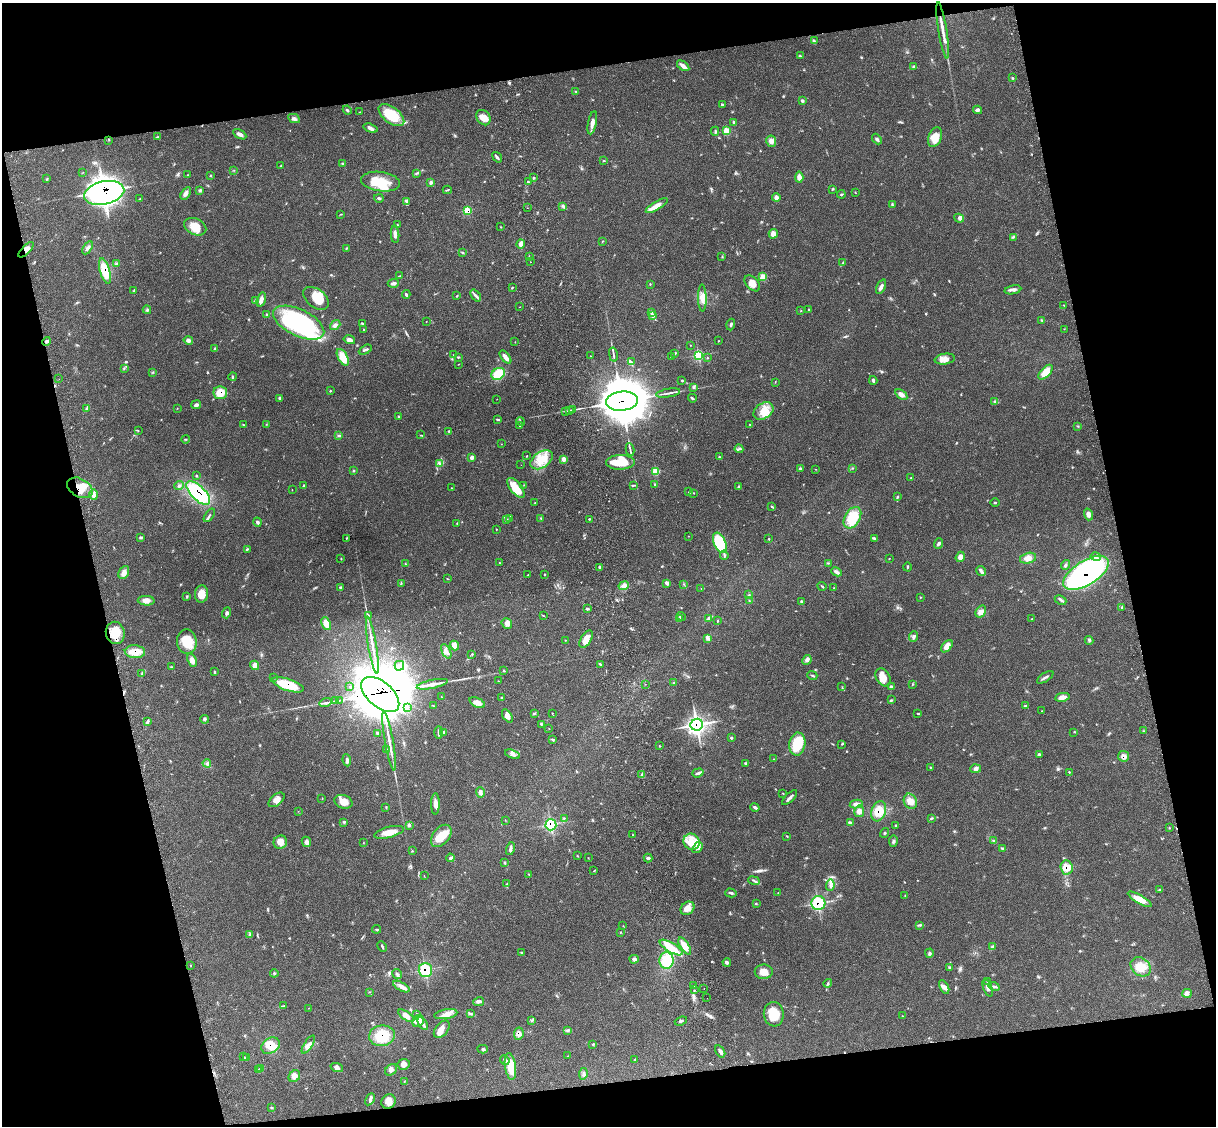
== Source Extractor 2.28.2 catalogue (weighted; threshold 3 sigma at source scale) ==
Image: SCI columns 130-4984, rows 278-4770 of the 5102 x 4931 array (HDU 1 of 3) = the unmasked area's bounding box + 8 px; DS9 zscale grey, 4 x 4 block average (1 PNG px = mean of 4 x 4 image px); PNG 1218 x 1128 px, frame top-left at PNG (2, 3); each listed source drawn as its Kron ellipse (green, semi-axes under 4 px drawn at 4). Shown black and unused: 26% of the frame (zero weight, under 3 of 4 exposures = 6% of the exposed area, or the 3 px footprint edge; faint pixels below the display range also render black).
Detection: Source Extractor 2.28.2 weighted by HDU 2 'WHT'. Background 0.0975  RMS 0.0064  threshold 0.0286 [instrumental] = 3 sigma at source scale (4.5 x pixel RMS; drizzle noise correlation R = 1.50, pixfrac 1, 0.05/0.05 arcsec/px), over >= 5 px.
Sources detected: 536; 11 inside a brighter object's white glare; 2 cosmic-ray / hot-pixel residue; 1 long thin detection or spike segment (spike, bleed or trail) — neither listed nor drawn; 10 coinciding with a brighter row at this scale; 30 inside a brighter listed object's ellipse — not listed separately; the other 482 listed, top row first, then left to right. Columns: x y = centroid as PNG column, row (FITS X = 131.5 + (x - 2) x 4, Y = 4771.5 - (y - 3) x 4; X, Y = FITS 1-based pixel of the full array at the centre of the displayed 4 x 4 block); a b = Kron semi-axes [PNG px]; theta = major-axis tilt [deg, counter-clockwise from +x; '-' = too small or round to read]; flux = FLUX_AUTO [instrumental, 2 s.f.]
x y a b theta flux
943 30 28 2 -81 34
814 41 2 2 - 3.5
800 56 4 2 - 3.5
683 66 7 3 -36 22
913 67 2 2 - 2.3
1012 78 2 2 - 3.3
576 91 2 2 - 2.5
802 100 3 2 - 5
722 105 4 2 - 3.4
347 110 5 2 - 4.9
977 110 4 3 - 7.8
359 112 2 2 - 1.7
391 115 15 8 -37 120
294 118 6 4 -26 11
483 118 8 6 -54 32
734 122 4 2 - 4.7
592 123 12 3 79 21
370 128 7 3 -17 13
715 131 4 2 - 3.7
726 131 3 3 - 42
240 134 7 3 -31 14
157 137 3 2 - 3.3
935 137 10 6 69 52
877 139 6 3 -49 7.2
109 140 2 2 - 1.8
771 141 6 5 - 16
497 157 6 2 -52 7.2
604 161 3 2 - 2.6
343 164 4 2 - 4.2
281 166 2 2 - 2
234 170 2 2 - 1.3
83 172 2 2 - 1.2
416 173 2 2 - 1.7
187 175 2 2 - 2
211 175 3 2 - 1.8
799 177 5 4 - 19
533 178 3 2 - 3.7
47 179 3 2 - 2.8
381 182 19 9 -7 88
431 182 3 2 - 6.5
528 182 3 2 - 3.4
832 189 3 2 - 3.5
200 190 4 3 - 6.6
447 190 4 2 - 3.8
855 192 2 2 - 1.2
104 193 20 11 13 1300
186 193 7 3 58 14
841 194 4 2 - 3.4
776 197 4 3 - 15
379 198 5 2 - 4.8
139 199 3 2 - 2.3
407 202 3 2 - 5.3
892 205 4 2 - 4.1
563 206 4 3 - 6.3
657 206 12 4 31 33
527 208 2 2 - 0.7
467 211 4 3 - 53
341 214 3 2 - 1.9
959 218 5 3 - 8.9
397 225 2 2 - 2.2
195 227 11 8 -25 62
501 227 2 2 - 1.8
395 234 8 3 -87 16
773 234 5 4 - 22
1013 237 3 2 - 4.3
602 241 2 2 - 1.5
521 244 4 3 - 18
88 248 7 3 57 11
347 248 2 2 - 1.4
26 250 10 3 45 21
463 252 3 2 - 2.6
529 256 2 2 - 2
722 256 3 2 - 2.4
530 262 2 2 - 1.4
116 263 3 2 - 3.5
843 263 3 2 - 4.7
105 271 13 5 -74 92
399 276 2 2 - 1.9
763 277 3 2 - 42
393 283 5 3 - 9.5
752 283 9 6 -46 28
650 284 2 2 - 1.2
881 287 8 3 64 14
512 288 2 2 - 3.6
134 290 3 2 - 2.5
1013 290 8 3 10 12
406 294 4 3 - 5.9
457 296 3 2 - 2.2
476 296 7 3 -52 9.7
316 298 14 9 -37 64
702 298 14 4 -88 26
261 300 7 3 74 17
256 301 3 2 - 2.8
1064 305 2 2 - 2
520 307 2 2 - 2.1
147 310 4 3 - 5.6
809 310 2 2 - 2.1
801 311 2 2 - 1.8
651 312 3 3 - 6.3
267 315 3 2 - 3.8
652 315 2 2 - 30
1042 320 3 3 - 4.4
426 322 2 2 - 0.89
299 323 27 13 -26 660
362 324 3 2 - 3.5
335 325 5 3 - 11
731 325 6 2 73 7.5
364 329 3 2 - 2.4
1064 329 2 2 - 1.4
188 340 4 3 - 8.8
349 340 6 3 -15 14
46 341 4 3 - 9
718 341 2 2 - 1.8
515 342 2 2 - 1.2
690 345 2 2 - 1.5
215 348 4 2 - 2.9
365 350 7 2 29 5.8
675 353 3 2 - 4.6
454 355 2 2 - 2
613 355 7 2 -79 6.5
698 355 3 3 - 250
590 356 2 2 - 1.4
343 357 9 5 -61 54
458 357 3 2 - 4.2
505 357 7 3 -51 26
671 357 2 2 - 2.9
707 358 2 2 - 2.1
945 359 10 5 9 28
631 362 2 2 - 2.2
458 364 3 2 - 1.2
124 368 4 2 - 3.1
153 372 2 2 - 1.9
1046 372 9 4 45 48
498 374 7 5 35 97
233 377 4 2 - 3.4
59 379 2 2 - 0.82
682 380 2 2 - 3.6
873 380 4 2 - 6.3
775 382 2 2 - 1.1
693 387 2 2 - 2.6
330 391 2 2 - 2.8
220 393 7 6 - 50
668 393 12 2 9 12
901 394 7 4 -36 18
279 398 3 2 - 3.3
692 398 4 2 - 4.9
497 399 2 2 - 0.9
622 401 16 9 6 25000
995 401 3 2 - 3.6
196 405 5 3 - 9.2
87 408 2 2 - 3.3
177 408 2 2 - 1.3
569 410 2 2 - 2.3
572 410 3 2 - 3.6
565 411 2 2 - 1.8
763 411 11 7 33 48
398 416 2 2 - 4.8
497 419 3 2 - 4.3
521 422 4 2 - 4.6
266 424 2 2 - 1.3
750 424 2 2 - 1.5
244 425 2 2 - 1.5
519 426 2 2 - 1
1078 426 2 2 - 1.3
138 430 2 2 - 1.2
449 431 2 2 - 2.9
339 435 3 2 - 2.9
421 435 3 2 - 2.2
185 439 4 2 - 2.3
501 444 2 2 - 1.1
630 449 6 2 -81 6.8
739 449 4 2 - 5.1
527 456 2 2 - 1.9
472 457 2 2 - 23
719 457 2 2 - 3.2
563 459 3 3 - 19
541 460 12 8 35 63
620 462 14 7 2 100
439 463 3 3 - 6.9
521 465 2 2 - 1
800 468 2 2 - 7.3
852 468 2 2 - 2.2
815 469 2 2 - 1.1
354 471 2 2 - 2.9
656 471 2 2 - 150
197 476 2 2 - 2.1
911 478 2 2 - 1.6
304 485 2 2 - 2.3
524 485 2 2 - 1.2
633 485 2 2 - 2.8
655 485 3 2 - 3.9
179 486 4 4 - 6.9
738 487 3 2 - 3.6
80 488 14 9 -28 70
451 488 2 2 - 1.5
516 488 12 5 -51 72
292 490 2 2 - 0.76
688 492 2 2 - 1.2
198 493 15 7 -45 290
693 493 2 2 - 2
94 494 5 3 - 10
897 497 3 2 - 3.8
995 502 4 2 - 2.5
535 503 2 2 - 1.2
771 506 3 2 - 3.3
1088 514 6 3 -72 15
209 515 7 2 54 5.3
510 518 4 2 - 4.6
541 518 3 2 - 2.5
852 518 11 7 59 96
589 519 3 2 - 2.4
506 520 4 2 - 5.1
258 522 4 3 - 7
457 523 2 2 - 2.1
496 529 2 2 - 2.1
688 536 2 2 - 0.9
140 538 2 2 - 3
346 538 3 2 - 2.1
874 538 3 2 - 4.7
769 539 2 2 - 3.1
720 543 11 6 -65 200
939 543 5 3 - 8.2
247 549 3 2 - 3.8
724 555 4 2 - 5.9
1096 556 5 3 - 8.9
960 557 5 4 - 17
341 558 2 2 - 2
1028 558 8 5 14 23
889 559 2 2 - 1.3
500 563 3 2 - 1.9
828 563 4 2 - 2.8
405 564 2 2 - 1.8
1065 565 5 2 - 5.1
600 567 3 2 - 6.5
907 567 4 2 - 3.5
981 571 5 3 - 12
124 572 7 5 64 20
836 572 5 3 - 9.8
1086 573 25 12 32 1300
545 574 2 2 - 2.5
528 575 2 2 - 2.1
447 578 2 2 - 1.5
401 583 3 2 - 2.6
667 583 4 3 - 12
684 584 2 2 - 2.2
624 586 5 4 - 20
822 586 4 2 - 3.7
340 587 2 2 - 1.6
701 588 2 2 - 1.1
834 588 2 2 - 1.2
202 594 8 6 85 48
749 595 3 2 - 3
187 596 3 2 - 3.3
920 597 3 2 - 2.2
749 600 2 2 - 1.2
1061 600 6 3 -24 7.5
146 601 8 5 -3 21
801 601 2 2 - 5.2
1122 607 3 2 - 4.4
587 609 3 2 - 6.5
981 612 6 4 54 15
226 613 5 3 - 9.3
543 615 2 2 - 1.6
368 616 3 2 - 3.6
681 616 4 2 - 5.1
709 618 4 3 - 7.1
680 619 3 3 - 5.7
1032 619 2 2 - 1.7
717 621 3 2 - 2.1
507 623 6 5 - 16
326 624 7 4 -66 45
115 633 11 9 -77 65
914 636 5 3 - 7.8
707 638 4 3 - 7.2
586 639 9 5 58 37
565 640 2 2 - 1.5
1089 640 4 2 - 3.3
187 641 12 10 -85 78
372 645 29 2 -80 36
454 645 5 4 - 26
947 646 7 4 49 29
446 651 8 3 -63 13
135 652 10 6 -4 43
472 654 2 2 - 2.7
192 660 7 4 -70 17
807 660 5 4 - 10
600 664 2 2 - 2.7
255 665 5 4 - 19
399 666 5 4 - 15
171 667 2 2 - 2.3
504 670 2 2 - 3.5
215 672 3 2 - 4
142 674 3 2 - 3.5
812 676 5 2 - 5
883 677 9 6 -60 39
1045 677 9 2 33 7.9
273 678 2 2 - 1.8
498 681 2 2 - 1.7
674 683 4 3 - 5
432 684 16 3 12 26
645 684 2 2 - 1.1
913 684 3 2 - 1.8
288 685 16 6 -18 120
350 687 3 2 - 2
842 687 2 2 - 1.6
891 687 4 3 - 7.8
380 694 22 12 -41 14000
442 697 2 2 - 0.9
1062 697 7 3 9 22
502 698 2 2 - 5.5
339 700 4 2 - 4.2
891 700 3 2 - 2.8
335 701 3 2 - 3.7
325 702 6 2 16 8.2
477 703 8 4 -23 23
433 706 3 2 - 2
1026 706 3 3 - 5.9
407 707 3 2 - 3.6
1042 711 2 2 - 1.2
534 713 4 2 - 3.3
552 713 2 2 - 2.3
918 713 3 2 - 3
507 716 7 4 -56 19
205 719 4 2 - 5
148 721 3 3 - 4.8
541 724 2 2 - 3.9
697 725 6 6 - 770
549 728 2 2 - 1
1144 731 3 2 - 2.5
439 732 6 2 89 6.5
443 732 3 2 - 3.3
1074 732 2 2 - 1.1
377 733 3 3 - 4.8
731 738 3 2 - 3.9
552 739 4 2 - 4.2
389 741 30 2 -80 37
797 744 11 8 81 110
842 744 3 2 - 3.1
659 746 2 2 - 2.2
386 750 3 2 - 3.6
512 754 7 3 -19 12
1039 754 4 3 - 5
1123 756 5 5 - 18
774 759 2 2 - 2.1
347 760 6 2 -82 8.5
207 763 4 2 - 6
746 763 3 2 - 3.9
930 767 3 2 - 1.6
976 769 5 4 - 10
1069 772 2 2 - 2.1
698 773 6 3 18 8
642 775 4 2 - 5.8
480 793 5 4 - 11
783 793 2 2 - 1.4
790 798 10 2 44 10
322 799 2 2 - 1.1
276 800 9 5 39 23
910 801 8 6 -66 33
343 802 9 6 -18 40
435 804 11 3 90 22
856 804 6 3 12 16
386 807 3 2 - 2.4
755 807 4 2 - 7
298 811 2 2 - 0.88
859 811 6 5 - 19
879 811 10 7 72 57
564 818 2 2 - 1.9
931 818 4 2 - 3.8
505 820 2 2 - 0.95
344 822 4 2 - 4
850 823 3 2 - 4.3
409 825 3 2 - 5
551 825 6 5 - 150
896 825 3 2 - 2.6
1169 828 2 2 - 2.1
389 832 15 5 15 39
884 833 5 2 - 3.9
633 835 2 2 - 1.8
441 836 13 8 50 66
787 836 2 2 - 2
893 841 5 3 - 7.2
993 841 3 2 - 3.4
280 842 7 6 - 28
306 842 5 4 - 12
691 842 8 7 - 58
363 843 2 2 - 1.1
510 848 6 3 77 9.7
697 848 6 3 53 13
1002 849 2 2 - 1.9
412 851 2 2 - 1.7
577 856 2 2 - 1.5
450 858 4 3 - 6.4
588 858 2 2 - 1.5
648 858 4 2 - 10
504 863 2 2 - 2.6
1067 867 7 6 - 41
594 871 4 2 - 2.1
529 875 4 2 - 2.9
424 876 2 2 - 1.1
754 881 6 2 -22 6.1
507 884 4 2 - 4.5
830 885 6 2 87 8.8
1159 890 2 2 - 1.5
731 893 5 2 - 6.8
778 893 2 2 - 1.5
905 895 2 2 - 1.3
1140 899 13 4 -31 39
818 903 7 7 - 160
756 904 2 2 - 1.5
688 908 7 6 - 29
919 925 2 2 - 1.8
623 926 2 2 - 0.96
377 929 4 2 - 3.6
620 932 2 2 - 1.4
250 935 3 2 - 3.8
685 946 10 4 -57 42
382 947 5 2 - 4.7
992 947 3 3 - 5.6
671 948 13 5 -30 47
522 952 2 2 - 2.5
929 953 5 3 - 6.1
634 959 4 4 - 9.3
666 960 8 7 - 94
727 962 4 3 - 6.9
190 965 2 2 - 1.3
949 967 2 2 - 3.1
1141 967 11 8 -38 49
425 970 7 7 - 120
764 972 9 7 1 37
274 973 4 2 - 4.4
397 974 5 3 - 7.3
987 981 2 2 - 1.9
828 983 4 2 - 5.5
694 986 2 2 - 2.8
401 987 9 3 -29 16
944 987 7 4 -61 16
994 987 5 3 - 7.5
704 988 2 2 - 1.9
988 988 9 3 -68 13
694 990 2 2 - 1.6
370 992 2 2 - 1.2
1187 993 5 4 - 11
707 998 2 2 - 0.57
479 1002 5 2 - 9
284 1006 2 2 - 2.7
308 1008 2 2 - 1.1
470 1013 3 2 - 4.2
417 1014 3 2 - 3
446 1014 12 4 10 26
774 1014 12 10 -82 73
406 1016 9 4 -34 22
902 1016 2 2 - 1
532 1020 4 2 - 4.3
418 1021 6 5 - 18
681 1021 6 2 19 5.5
423 1023 7 3 -59 13
442 1029 10 6 51 28
568 1030 3 2 - 3.6
519 1034 6 4 81 17
382 1036 13 10 8 100
593 1044 3 2 - 3.2
308 1045 10 3 57 15
270 1046 10 7 33 46
483 1049 5 2 - 5.1
720 1051 6 3 -58 12
568 1056 2 2 - 2.2
244 1057 2 2 - 1.7
246 1058 3 2 - 2
635 1059 2 2 - 1.7
505 1060 5 3 - 8
404 1064 6 5 - 26
510 1066 13 5 -82 81
261 1068 2 2 - 3.5
337 1068 6 3 -19 13
259 1070 3 2 - 3.1
391 1070 6 5 - 16
583 1074 6 3 82 7.4
294 1076 6 5 - 21
404 1081 2 2 - 1.2
370 1099 6 2 61 7.9
388 1101 7 7 - 25
272 1108 3 2 - 3.1
Overlapping masked pixels (flux is a lower limit): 23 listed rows (the first 20) at x y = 104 193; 467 211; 26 250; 105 271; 46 341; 220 393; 622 401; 80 488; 198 493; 1086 573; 135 652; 288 685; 380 694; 697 725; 1123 756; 879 811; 551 825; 1067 867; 818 903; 425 970
Diffuse or blended objects may show on this block-average render without a row.